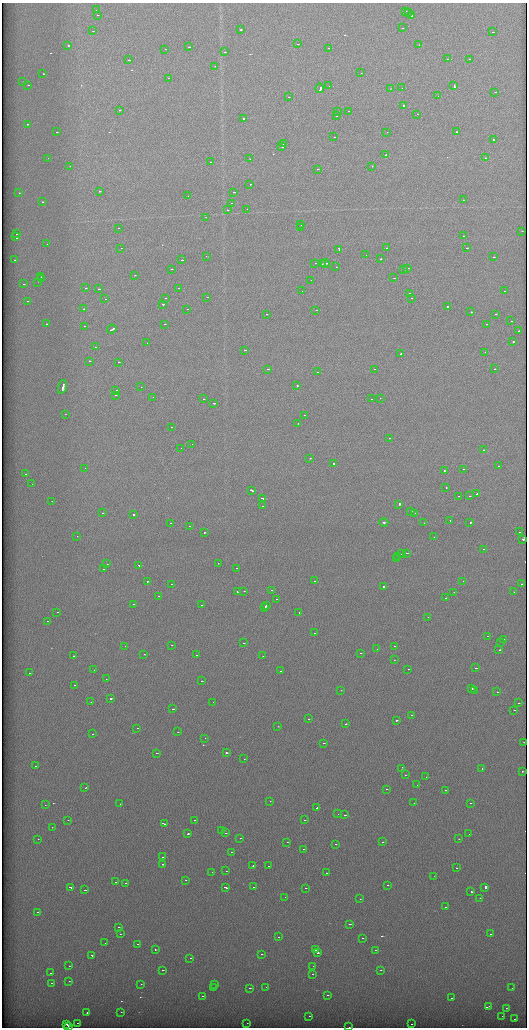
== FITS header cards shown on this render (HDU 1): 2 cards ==
NAXIS1  =                 1049 / length of data axis 1
NAXIS2  =                 2051 / length of data axis 2

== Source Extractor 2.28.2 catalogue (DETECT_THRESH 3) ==
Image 1049 x 2051 px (HDU 1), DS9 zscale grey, zoomed out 1/2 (1 PNG px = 2 x 2 image px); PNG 529 x 1030 px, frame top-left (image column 1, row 2050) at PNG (2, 3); each listed source drawn as its Kron ellipse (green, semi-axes under 4 px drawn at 4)
Background 1260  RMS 5.7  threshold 17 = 3 sigma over >= 5 px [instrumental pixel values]
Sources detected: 420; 48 cannot appear on this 1/2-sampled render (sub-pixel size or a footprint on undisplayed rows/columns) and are neither listed nor drawn; the other 372 listed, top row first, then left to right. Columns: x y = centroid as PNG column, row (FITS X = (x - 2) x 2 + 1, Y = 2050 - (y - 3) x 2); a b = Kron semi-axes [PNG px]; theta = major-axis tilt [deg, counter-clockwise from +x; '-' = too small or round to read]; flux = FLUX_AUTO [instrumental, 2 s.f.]
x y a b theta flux
96 10 2 1 - 590
405 11 2 1 - 5100
408 12 2 2 - 4300
97 15 2 1 - 960
411 16 2 1 - 14000
402 28 2 1 - 3000
241 30 2 1 - 15000
93 31 2 1 - 2300
492 32 2 1 - 8000
297 44 2 1 - 2500
68 45 2 1 - 18000
419 45 2 2 - 3800
189 47 2 2 - 7600
328 48 2 1 - 3300
165 49 2 1 - 3800
224 52 2 1 - 3600
448 59 2 1 - 10000
470 59 2 2 - 3600
128 60 2 1 - 5200
215 66 2 1 - 3100
361 73 2 1 - 2700
43 74 2 2 - 5800
169 78 2 1 - 4100
23 82 2 1 - 5400
28 85 2 1 - 4400
329 86 2 1 - 3600
454 86 3 2 - 21000
320 88 5 2 - 25000
402 88 2 1 - 2600
391 89 2 1 - 4300
495 92 2 1 - 6200
438 96 2 1 - 19000
288 97 2 1 - 4600
403 105 2 2 - 4600
119 110 2 1 - 6200
337 111 2 1 - 3300
349 111 2 1 - 2300
417 114 2 1 - 47000
336 115 2 1 - 3900
243 119 2 2 - 11000
27 124 2 1 - 5300
56 132 2 1 - 6700
387 132 2 1 - 2900
457 132 2 2 - 18000
334 137 2 1 - 8600
493 140 2 1 - 3400
283 144 2 1 - 4700
282 147 2 1 - 5400
385 155 3 1 - 10000
48 158 2 2 - 5900
485 158 2 1 - 4600
250 159 2 1 - 4300
210 162 2 1 - 5400
70 166 2 1 - 3400
372 166 2 1 - 6100
317 169 2 1 - 4800
250 184 2 1 - 4900
99 191 2 2 - 9900
234 192 2 1 - 6600
19 193 2 1 - 4000
188 196 2 1 - 5700
464 200 2 1 - 3000
42 202 2 1 - 11000
232 203 2 1 - 6400
247 209 2 1 - 6300
227 210 2 1 - 5500
205 217 2 1 - 5200
301 225 2 2 - 8200
118 228 2 1 - 3800
300 228 2 2 - 22000
522 231 2 1 - 2600
16 233 2 2 - 9100
464 236 2 1 - 2900
16 237 4 2 - 28000
47 244 2 1 - 3000
121 248 2 1 - 6000
386 248 2 2 - 2800
466 248 2 1 - 7200
339 250 4 2 - 20000
366 255 2 1 - 4800
206 256 2 1 - 5600
493 257 2 1 - 3300
380 259 2 1 - 4900
14 260 2 2 - 3700
182 260 2 1 - 10000
315 263 2 1 - 2600
322 264 3 1 - 16000
325 264 4 1 - 15000
336 267 2 1 - 2900
408 268 2 1 - 4500
171 269 2 1 - 3900
403 270 2 1 - 4400
135 275 2 1 - 5100
41 277 2 2 - 4900
42 278 2 1 - 3400
394 278 2 1 - 2900
311 280 2 2 - 3700
38 282 2 1 - 3900
24 284 2 1 - 2900
85 288 2 2 - 4400
178 288 2 1 - 15000
99 289 4 1 - 20000
302 291 2 1 - 4600
504 291 2 1 - 4400
409 293 2 1 - 3100
207 297 2 1 - 3600
166 298 3 1 - 12000
411 298 2 1 - 2600
105 299 2 1 - 3400
27 301 2 1 - 26000
163 304 2 2 - 30000
447 306 2 2 - 7700
84 309 2 1 - 5400
187 309 2 1 - 10000
316 310 2 1 - 3200
471 312 2 2 - 7200
266 314 2 1 - 4800
495 314 2 1 - 6000
511 321 2 1 - 5400
46 324 2 1 - 9600
164 324 2 1 - 3400
487 324 2 1 - 4600
84 326 2 1 - 12000
112 329 5 1 - 35000
519 331 2 1 - 7000
513 342 2 1 - 6800
147 343 2 1 - 3100
95 347 2 1 - 3000
244 350 2 1 - 6800
485 352 2 1 - 2300
401 353 2 2 - 12000
89 361 2 2 - 26000
118 362 2 1 - 7500
268 369 2 1 - 6600
374 369 2 1 - 4500
494 369 2 1 - 2900
318 372 2 1 - 5200
297 386 2 2 - 5300
62 387 7 2 73 30000
141 387 2 1 - 3600
116 390 2 1 - 2100
115 395 2 1 - 4400
153 397 2 1 - 3200
380 398 2 1 - 2600
203 399 2 1 - 4800
371 399 2 1 - 4400
214 403 2 1 - 6600
65 414 2 1 - 3100
304 415 2 1 - 3600
298 423 2 1 - 8100
171 427 2 1 - 16000
389 438 2 1 - 7000
192 444 2 1 - 2400
181 448 2 1 - 4100
483 450 2 1 - 4500
310 458 2 1 - 6200
333 463 2 2 - 13000
498 466 2 1 - 1200
85 468 2 1 - 2900
463 469 2 2 - 6000
444 471 2 1 - 6300
25 474 2 1 - 12000
32 484 2 1 - 3500
446 487 2 1 - 13000
252 491 3 2 - 16000
477 493 2 2 - 4200
458 496 2 1 - 4600
470 496 2 1 - 2800
262 498 3 1 - 16000
52 501 2 2 - 5400
399 504 3 2 - 13000
263 506 2 1 - 4000
410 511 2 1 - 7600
102 513 2 1 - 3800
414 513 2 1 - 11000
133 514 2 2 - 7200
450 520 2 1 - 4300
384 522 4 2 - 1500
170 523 2 1 - 4100
424 523 2 1 - 6100
470 523 2 2 - 9600
189 526 2 1 - 3200
204 532 2 1 - 6000
519 532 2 1 - 4600
77 536 2 1 - 7700
434 537 2 1 - 4000
523 539 2 2 - 11000
483 549 2 1 - 18000
407 553 2 1 - 4600
401 554 2 1 - 4500
397 556 2 1 - 3900
397 559 2 1 - 3700
218 563 2 1 - 3000
107 564 2 1 - 3200
138 565 2 1 - 6000
236 568 2 1 - 5500
104 569 2 1 - 4600
147 581 2 1 - 11000
314 581 2 1 - 1900
463 581 2 1 - 5100
171 584 2 1 - 2600
521 584 2 1 - 3000
383 587 2 1 - 27000
271 590 2 1 - 6500
244 591 2 1 - 3400
237 592 2 2 - 4600
454 592 2 1 - 5100
514 592 2 1 - 6000
159 596 2 1 - 3800
445 598 2 1 - 4900
276 599 2 1 - 5000
134 604 2 2 - 11000
202 605 2 1 - 14000
266 605 2 2 - 4400
264 607 3 2 - 25000
57 612 2 1 - 8500
299 613 2 1 - 4300
428 617 2 1 - 6200
48 621 2 1 - 10000
314 633 2 1 - 5500
487 636 2 2 - 3700
504 639 2 1 - 5800
501 642 2 1 - 14000
243 643 2 1 - 8100
171 645 2 1 - 3000
125 646 2 1 - 9700
394 646 2 1 - 5600
377 649 2 1 - 8200
499 650 2 1 - 8500
360 653 2 1 - 3200
144 654 2 1 - 4200
196 655 2 1 - 6700
74 656 2 1 - 24000
263 656 2 1 - 6300
394 660 2 1 - 2700
475 668 2 1 - 4200
408 669 2 2 - 19000
94 670 2 1 - 4900
280 671 2 1 - 7500
29 673 2 1 - 3200
106 679 2 1 - 3800
202 681 2 1 - 3500
74 685 2 1 - 2700
471 689 2 2 - 14000
341 690 2 1 - 4400
474 690 2 1 - 4500
497 692 2 1 - 6000
111 699 2 1 - 32000
91 702 2 1 - 2500
213 702 2 1 - 4100
519 703 2 1 - 3000
173 709 2 1 - 17000
514 710 2 1 - 3900
411 715 2 1 - 12000
309 719 2 1 - 2300
396 720 2 1 - 6400
345 724 2 1 - 4600
277 726 2 1 - 7100
137 728 2 1 - 9900
178 732 2 1 - 2700
92 734 2 1 - 3100
205 738 2 1 - 3900
524 742 2 1 - 19000
323 743 2 1 - 5300
156 753 2 1 - 7200
226 753 3 2 - 17000
244 759 2 1 - 2800
35 766 2 1 - 5700
402 768 3 2 - 11000
482 769 2 2 - 4700
522 771 2 1 - 4600
405 775 2 1 - 3500
426 777 2 1 - 5600
417 785 3 1 - 23000
85 788 3 1 - 12000
386 789 2 1 - 5000
445 790 2 1 - 15000
270 801 2 1 - 3700
414 803 2 1 - 3000
470 803 2 1 - 3600
120 804 2 1 - 6100
45 805 2 1 - 4500
316 807 2 2 - 7600
338 814 2 1 - 2800
345 815 2 1 - 4100
68 820 2 1 - 2700
194 820 2 1 - 7700
304 820 2 1 - 2500
164 824 2 2 - 8100
52 827 2 1 - 4500
222 830 2 2 - 25000
226 833 2 1 - 2700
187 834 3 1 - 14000
469 834 2 1 - 3600
240 838 2 1 - 5200
38 839 2 1 - 1900
458 839 2 1 - 5300
287 842 2 1 - 4400
382 842 2 1 - 9400
335 844 2 2 - 2700
303 849 2 1 - 2500
231 852 2 1 - 2600
162 857 2 1 - 8800
162 864 2 1 - 28000
253 865 2 2 - 8800
268 866 2 1 - 3300
456 868 2 1 - 3500
226 871 2 1 - 6100
212 872 2 1 - 2500
326 873 2 1 - 3900
434 876 2 1 - 3900
185 880 2 1 - 3000
115 882 2 1 - 3600
125 883 2 1 - 4100
387 885 2 1 - 4200
70 887 3 1 - 31000
225 887 3 1 - 20000
254 887 2 1 - 6600
485 887 2 2 - 53000
306 888 2 1 - 5800
85 890 2 1 - 10000
471 892 2 2 - 8300
285 897 2 1 - 5200
480 898 2 2 - 3900
360 899 2 1 - 4100
445 907 2 1 - 7800
37 912 2 1 - 2700
349 924 2 1 - 8800
118 927 2 2 - 5000
120 934 2 1 - 7100
490 934 2 1 - 5100
278 937 2 1 - 3000
362 938 2 1 - 4200
105 943 2 1 - 2600
137 944 2 1 - 3800
155 950 2 1 - 5200
315 950 2 2 - 9300
376 950 2 1 - 5500
318 953 2 2 - 12000
261 954 2 1 - 2300
91 955 2 2 - 7300
190 958 2 1 - 6300
69 966 2 1 - 38000
313 966 2 1 - 5200
162 970 2 1 - 11000
380 970 2 1 - 2900
50 973 2 1 - 3800
313 974 2 1 - 4700
69 981 2 2 - 5500
52 983 2 1 - 3100
140 984 2 1 - 7800
215 985 2 1 - 6100
266 987 2 1 - 6600
213 988 2 1 - 3000
250 988 2 1 - 4800
512 988 2 2 - 2700
327 995 2 1 - 4300
202 996 2 1 - 6400
452 998 2 1 - 7000
489 1006 2 2 - 3700
506 1008 2 1 - 7700
121 1012 2 2 - 3800
87 1013 2 2 - 4500
309 1016 2 1 - 3200
502 1016 2 1 - 2600
514 1019 2 1 - 4400
78 1023 2 1 - 2700
247 1023 2 1 - 3000
66 1024 4 1 - 24000
411 1024 2 1 - 3900
69 1026 3 1 - 15000
349 1027 2 1 - 4700
At the frame edge (FLAGS 8, measured only in part): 1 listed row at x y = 349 1027
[48 sub-pixel or undisplayed-footprint detections neither listed nor drawn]